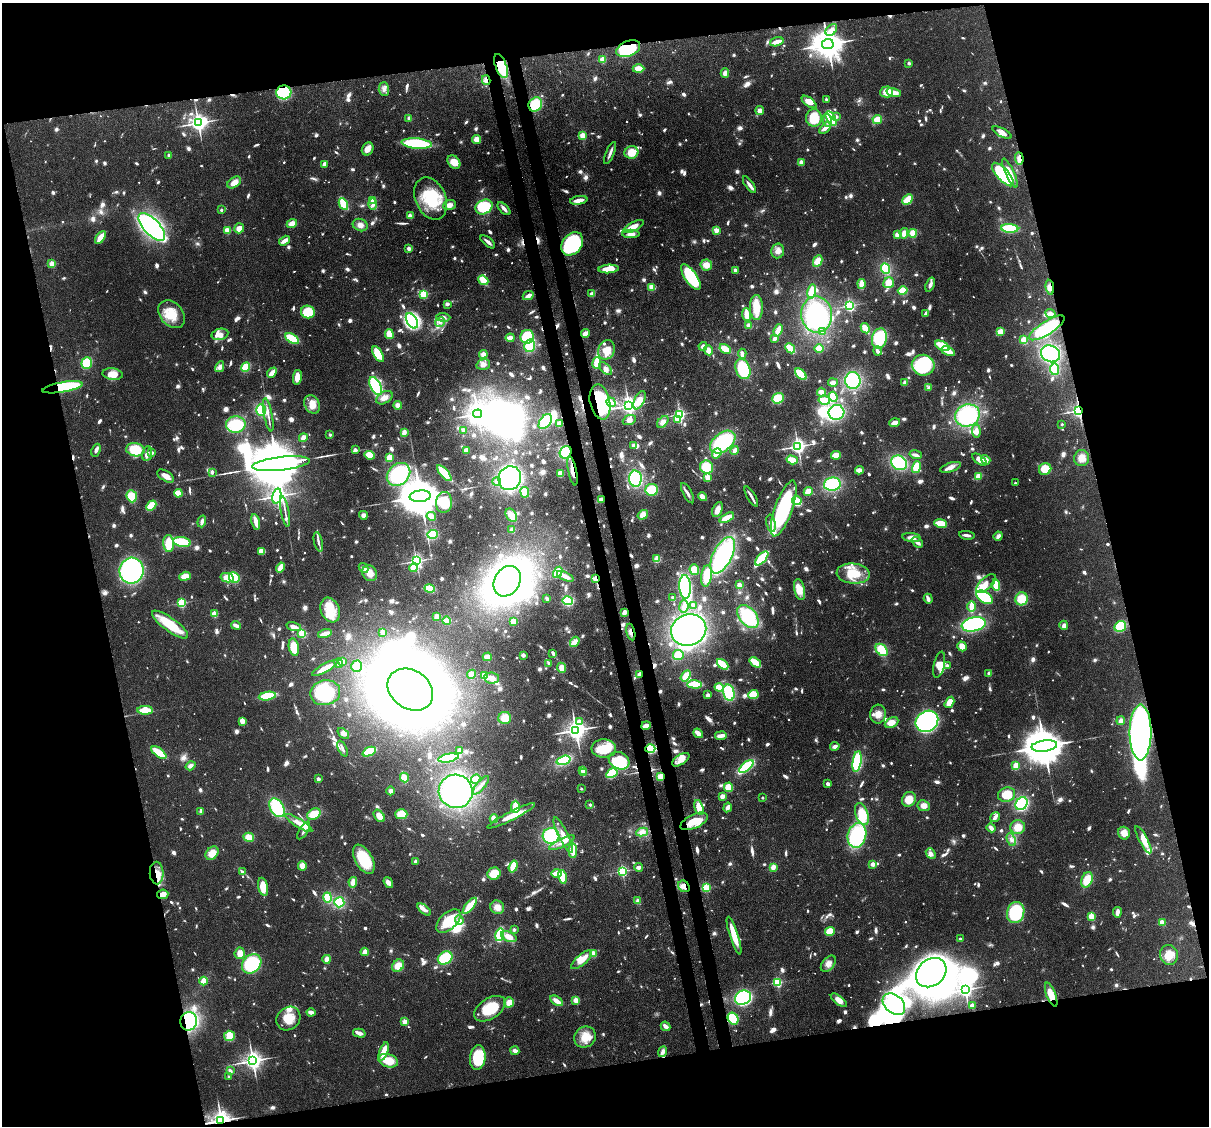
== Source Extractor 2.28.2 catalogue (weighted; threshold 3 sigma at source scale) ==
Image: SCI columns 90-4915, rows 153-4646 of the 5005 x 4911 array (HDU 1 of 3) = the unmasked area's bounding box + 8 px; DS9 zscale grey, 4 x 4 block average (1 PNG px = mean of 4 x 4 image px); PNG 1211 x 1128 px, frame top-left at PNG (2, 3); each listed source drawn as its Kron ellipse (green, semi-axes under 4 px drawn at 4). Shown black and unused: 28% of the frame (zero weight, under 3 of 4 exposures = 7% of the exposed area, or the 3 px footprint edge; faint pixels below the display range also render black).
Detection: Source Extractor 2.28.2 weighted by HDU 2 'WHT'. Background 0.105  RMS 0.0041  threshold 0.0186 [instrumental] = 3 sigma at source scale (4.5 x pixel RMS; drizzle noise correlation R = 1.50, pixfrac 1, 0.05/0.05 arcsec/px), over >= 5 px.
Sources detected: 1681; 30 too faint to see at this stretch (4 x 4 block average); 50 inside a brighter object's white glare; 11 cosmic-ray / hot-pixel residue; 2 long thin detections or spike segments (spike, bleed or trail) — neither listed nor drawn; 16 coinciding with a brighter row at this scale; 104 inside a brighter listed object's ellipse — not listed separately; of the other 1468, all 500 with FLUX_AUTO >= 10.6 (the completeness limit of this list) listed and drawn (968 fainter detections not listed), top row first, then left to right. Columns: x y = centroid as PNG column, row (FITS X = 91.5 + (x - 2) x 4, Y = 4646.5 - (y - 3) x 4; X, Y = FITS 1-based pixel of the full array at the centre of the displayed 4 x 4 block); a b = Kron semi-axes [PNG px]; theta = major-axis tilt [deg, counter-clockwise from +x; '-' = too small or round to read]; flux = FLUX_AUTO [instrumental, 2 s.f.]
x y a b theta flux
831 30 7 5 50 13
777 42 7 2 16 32
828 44 6 5 - 5600
628 49 12 7 22 140
603 59 2 2 - 100
909 63 2 2 - 23
501 66 13 5 -69 150
638 69 6 4 1 35
725 73 4 3 - 16
486 80 5 2 - 25
384 89 7 5 -88 12
284 92 7 7 - 150
887 92 6 5 - 33
894 92 7 3 -15 31
826 99 2 2 - 14
809 102 9 4 -37 26
535 104 7 6 - 78
760 111 4 3 - 17
836 116 2 2 - 14
409 118 2 2 - 39
814 118 9 7 87 76
831 119 8 3 -59 160
877 119 5 4 - 32
827 120 6 4 -79 15
198 123 4 3 - 1600
825 128 7 3 49 16
1002 133 11 4 -27 15
583 135 2 2 - 120
477 139 5 4 - 20
417 144 15 5 -5 170
368 149 7 5 61 23
631 152 7 6 - 43
610 153 11 2 67 12
169 155 2 2 - 24
1019 158 6 3 -86 17
454 162 7 5 -47 32
801 162 2 2 - 63
324 164 3 2 - 13
1010 173 16 3 -65 29
1003 174 15 6 -48 240
234 183 8 5 36 23
749 185 10 3 -55 14
431 198 22 15 -66 150
908 199 6 3 43 54
373 200 2 2 - 89
579 200 9 3 10 27
343 204 6 3 -62 81
373 204 6 3 -88 13
449 205 6 4 19 19
484 207 9 7 27 130
504 209 8 3 -46 12
221 210 2 2 - 16
410 216 2 2 - 68
292 224 5 3 - 24
360 225 7 6 - 16
634 226 11 4 29 25
152 227 17 8 -47 540
239 228 5 5 - 24
1010 228 8 4 -3 130
227 230 2 2 - 110
716 230 2 2 - 78
904 233 5 3 - 20
913 233 4 3 - 36
631 234 8 3 0 16
897 235 3 3 - 16
100 237 7 3 53 47
285 241 6 3 32 20
488 242 9 3 -40 11
572 244 13 9 51 300
409 248 2 2 - 48
778 251 7 6 - 17
818 261 6 4 63 33
52 264 2 2 - 110
706 265 6 5 - 26
609 269 10 3 3 49
885 269 5 4 - 70
735 270 2 2 - 39
691 277 15 6 -56 190
483 280 5 3 - 55
889 283 6 5 - 29
861 284 5 3 - 35
930 285 7 3 69 12
652 287 4 3 - 29
1050 287 7 4 -83 17
812 291 7 3 78 54
903 291 5 3 - 86
424 294 2 2 - 240
592 294 2 2 - 66
528 296 6 3 26 18
447 304 3 2 - 11
850 305 2 2 - 500
756 307 12 6 -89 53
308 312 7 6 - 94
926 313 4 2 - 12
1050 313 5 3 - 14
171 314 15 11 -51 70
746 314 6 2 -85 42
817 314 18 15 -87 310
443 317 7 4 -3 11
412 321 8 5 -60 150
440 322 5 3 - 12
749 326 3 3 - 19
865 328 5 2 - 58
1047 328 20 6 32 150
778 330 6 3 68 42
823 332 4 3 - 12
1000 332 4 3 - 28
220 334 8 5 12 17
389 334 5 4 - 40
585 334 4 3 - 21
527 337 7 6 - 100
510 338 4 4 - 18
775 338 3 2 - 17
879 338 10 7 78 150
292 339 8 4 -32 87
1024 340 2 2 - 140
530 346 6 5 - 86
703 346 4 3 - 13
942 346 8 3 -28 70
790 348 5 2 - 77
725 349 6 3 -30 37
819 349 5 4 - 30
606 350 10 8 68 45
708 350 5 4 - 22
877 351 5 2 - 13
948 351 7 3 -26 51
378 354 9 4 -61 55
483 354 4 4 - 16
742 354 5 3 - 12
1050 354 10 8 -25 230
87 363 6 5 - 82
597 363 6 3 83 49
483 365 7 5 14 14
923 365 11 10 - 180
220 367 5 3 - 12
245 367 5 3 - 53
605 369 8 4 -44 12
743 369 10 7 -70 140
1054 369 6 4 -84 55
272 373 6 2 48 42
113 374 10 6 -9 41
801 374 7 3 -49 82
297 377 7 4 80 28
853 380 8 7 - 170
833 382 5 3 - 13
905 383 4 2 - 12
376 386 10 5 -63 230
62 387 20 5 10 210
929 388 3 2 - 14
821 392 4 3 - 18
833 397 5 4 - 53
384 398 9 5 32 18
778 398 6 5 - 61
639 400 10 5 64 40
824 400 6 3 -11 66
600 402 18 10 -78 220
611 402 5 3 - 21
312 405 10 7 -61 33
398 405 4 4 - 14
629 406 3 3 - 1700
261 410 6 5 - 82
1079 410 2 2 - 1000
836 412 8 7 - 180
478 414 4 3 - 2100
679 414 2 2 - 560
268 415 17 2 -79 12
967 415 12 11 - 210
677 419 2 2 - 97
629 420 7 4 23 12
545 422 8 5 54 88
663 422 7 4 49 17
895 423 5 3 - 19
236 424 10 8 4 110
559 424 4 3 - 18
1062 424 2 2 - 11
463 430 3 2 - 13
976 431 6 3 -87 17
404 432 4 3 - 20
330 435 2 2 - 18
303 438 4 3 - 18
723 442 14 9 38 230
634 445 4 3 - 14
798 446 3 3 - 1200
96 450 7 3 67 15
135 450 9 6 -10 82
355 450 3 3 - 11
466 450 3 3 - 23
735 451 5 3 - 13
566 452 6 5 - 120
151 453 2 2 - 40
717 453 5 2 - 66
147 454 7 5 80 12
370 455 5 4 - 39
836 455 5 3 - 36
916 455 6 3 -15 13
389 458 4 3 - 47
1082 458 8 7 - 28
792 460 6 3 -17 46
979 460 8 4 -37 20
986 460 5 3 - 19
899 463 8 7 - 160
281 464 29 7 6 40000
707 467 7 6 - 75
916 467 6 4 77 48
951 467 11 4 19 16
1045 469 6 6 - 46
859 470 4 3 - 20
572 471 14 3 -79 27
212 472 2 2 - 27
444 473 10 4 -49 73
560 473 4 3 - 28
399 474 13 10 43 200
166 476 9 5 -32 18
978 476 4 2 - 46
708 477 2 2 - 93
510 478 12 11 - 370
635 479 8 6 -87 170
497 481 4 4 - 11
1015 483 2 2 - 11
832 484 8 6 7 140
652 490 6 6 - 61
808 491 5 4 - 29
525 492 5 3 - 51
178 493 4 3 - 49
688 493 11 3 -62 11
132 496 6 5 - 58
277 496 8 3 78 1400
420 496 10 5 7 14000
751 496 11 2 -59 13
702 497 4 3 - 27
601 500 4 2 - 34
797 500 5 4 - 43
444 502 10 8 84 86
151 506 6 3 45 64
784 508 29 8 70 330
717 510 8 4 65 24
285 511 15 2 -80 11
363 515 4 4 - 11
511 515 7 5 -57 25
643 515 5 4 - 26
431 516 5 2 - 41
727 518 8 3 27 38
202 521 6 2 72 13
256 522 8 2 -77 38
771 523 9 4 -79 14
941 523 6 3 -11 63
512 530 3 3 - 17
432 534 5 4 - 90
967 535 8 2 -9 13
998 536 5 3 - 12
912 537 9 4 -7 19
182 542 9 5 -9 110
318 542 10 2 -77 11
917 542 6 3 -41 15
169 543 8 5 -87 77
262 551 4 3 - 35
723 555 20 9 63 350
762 558 8 3 48 140
657 559 3 3 - 29
416 561 2 2 - 820
280 568 5 2 - 54
363 568 5 3 - 14
413 568 4 3 - 33
694 570 5 4 - 37
131 571 13 12 - 420
558 572 6 3 59 84
370 573 8 7 - 30
853 574 16 10 -5 78
185 576 6 4 17 31
565 576 9 2 -25 28
707 576 11 5 81 54
234 577 5 5 - 79
227 578 6 4 -13 40
596 579 2 2 - 130
507 581 16 12 58 500
986 583 12 6 44 29
739 585 3 3 - 12
996 585 6 3 -83 84
685 587 12 5 -87 320
430 589 5 3 - 74
800 590 11 5 -77 42
984 597 9 5 -35 160
673 598 3 2 - 11
547 599 3 2 - 11
928 599 5 3 - 12
1022 599 6 6 - 57
568 601 5 4 - 110
182 603 2 2 - 320
693 605 2 2 - 39
684 606 6 4 83 12
972 607 5 2 - 59
330 610 13 9 -68 49
624 612 4 3 - 18
214 614 2 2 - 130
437 616 2 2 - 54
748 616 13 8 -49 170
447 621 4 3 - 56
513 621 3 3 - 34
974 624 12 7 12 310
170 625 22 6 -36 97
236 625 5 2 - 17
1064 625 5 3 - 11
1120 626 6 5 - 80
294 627 7 3 -15 16
689 630 18 15 21 590
382 632 4 2 - 12
631 632 8 3 -78 12
325 633 7 3 14 23
302 634 2 2 - 210
575 642 5 4 - 16
962 646 5 4 - 24
294 647 9 5 -79 50
882 650 7 5 -46 58
553 653 4 2 - 12
523 655 2 2 - 18
678 655 5 5 - 38
487 657 5 3 - 24
342 662 2 2 - 62
755 662 6 2 -36 87
339 663 5 3 - 19
549 663 2 2 - 11
723 664 6 3 -43 85
939 665 13 5 77 22
947 665 2 2 - 13
357 666 6 5 - 40
325 668 14 3 29 48
561 668 5 4 - 22
989 673 2 2 - 13
471 674 5 3 - 19
639 674 3 2 - 21
484 676 4 3 - 40
685 676 6 3 56 38
492 678 7 5 -9 19
695 684 7 3 -2 69
719 687 4 3 - 45
410 690 24 19 -36 4000
325 693 15 12 12 140
729 693 8 5 -76 100
708 695 2 2 - 44
753 695 5 4 - 48
267 696 9 4 8 90
949 702 6 4 58 29
145 710 8 4 -1 53
878 714 9 8 - 23
505 718 6 6 - 41
242 721 3 2 - 32
579 721 2 2 - 33
927 721 12 10 34 720
1121 721 4 3 - 16
891 723 7 5 26 25
646 726 5 3 - 18
576 730 4 3 - 2400
1140 732 28 11 90 800
343 733 7 4 -39 11
698 733 5 2 - 25
721 736 6 2 9 25
835 746 5 3 - 11
1044 746 13 5 7 15000
604 748 12 9 -2 66
342 749 8 2 -66 13
650 749 5 4 - 85
460 750 3 2 - 20
369 752 7 3 23 99
159 753 9 3 -37 87
449 758 10 3 11 140
564 760 7 3 18 140
681 760 10 5 33 24
619 761 11 8 -28 87
857 762 10 4 81 190
191 766 5 4 - 14
1016 766 4 2 - 44
746 767 8 3 40 180
583 770 2 2 - 73
584 772 4 2 - 18
612 773 6 4 32 91
404 777 5 4 - 17
661 777 4 3 - 33
318 779 2 2 - 32
476 779 5 4 - 21
828 784 3 2 - 11
481 785 11 2 50 11
729 787 5 4 - 45
581 789 2 2 - 11
391 791 4 4 - 12
456 791 17 16 - 410
1007 795 9 7 18 59
722 796 3 2 - 23
762 798 2 2 - 14
909 799 8 6 60 47
1021 804 7 5 57 220
590 805 2 2 - 16
924 806 6 5 - 19
515 807 6 3 89 66
699 807 8 3 -74 60
728 807 5 3 - 16
277 808 10 6 -58 94
201 812 2 2 - 30
314 814 7 5 32 43
401 814 6 5 - 47
862 814 11 6 -71 79
379 816 7 4 -53 27
511 816 26 4 27 51
995 817 5 2 - 19
494 819 4 3 - 29
694 821 15 7 25 56
299 823 15 4 -32 26
1018 827 7 7 - 37
991 828 4 2 - 19
304 830 10 3 57 13
642 832 6 4 11 17
1124 833 6 5 - 27
563 835 20 5 -64 36
857 835 12 9 74 220
551 836 8 8 - 150
249 837 5 4 - 32
1011 840 6 4 -67 12
1143 840 15 4 -63 38
562 843 14 3 26 17
573 850 7 4 -88 50
212 853 7 5 48 33
931 854 6 4 -49 12
364 859 16 8 -61 120
416 862 2 2 - 14
873 864 2 2 - 57
302 866 5 4 - 24
513 866 6 3 71 58
639 867 4 3 - 13
773 867 4 3 - 15
622 871 2 2 - 460
242 872 3 2 - 13
157 873 11 7 -87 33
557 873 5 2 - 47
494 874 6 6 - 55
563 877 7 3 -79 70
1087 880 8 5 68 49
353 882 5 4 - 19
388 883 6 3 -54 18
684 886 6 5 - 19
263 887 9 5 -79 44
706 888 2 2 - 230
163 894 6 4 7 23
327 897 5 3 - 58
638 901 3 3 - 11
339 902 5 5 - 79
470 906 10 3 50 86
497 907 7 6 - 21
424 909 8 3 -40 16
1016 912 11 8 74 180
1117 912 5 2 - 18
1092 916 2 2 - 180
459 920 5 4 - 15
448 921 15 8 43 80
1162 922 2 2 - 100
514 930 2 2 - 24
830 932 5 4 - 49
500 935 6 4 75 80
734 936 20 3 -72 68
509 937 8 4 -25 31
960 939 2 2 - 16
365 952 4 3 - 19
240 953 6 5 - 22
593 954 4 3 - 27
1169 955 10 9 - 32
445 958 8 6 32 110
327 959 4 4 - 16
582 960 13 5 40 36
252 964 11 8 46 180
828 964 9 6 51 19
398 966 6 5 - 33
931 973 16 13 40 1700
203 981 4 3 - 39
777 982 2 2 - 340
965 989 3 3 - 1000
1051 994 12 4 -70 37
743 998 8 7 - 490
576 1000 2 2 - 120
839 1000 9 4 -37 25
557 1001 7 3 -35 25
509 1002 5 4 - 24
894 1004 13 9 -41 170
972 1006 2 2 - 67
490 1009 17 10 33 95
311 1012 4 2 - 21
288 1018 13 11 43 52
733 1018 6 5 - 110
189 1021 9 8 - 270
405 1022 2 2 - 75
666 1026 5 2 - 18
359 1033 6 3 -14 14
229 1036 5 5 - 55
585 1037 11 10 - 43
384 1051 9 3 70 56
515 1051 4 3 - 12
663 1052 6 3 68 13
478 1058 12 7 84 120
253 1061 3 3 - 1800
388 1061 10 6 -16 54
230 1071 2 2 - 15
228 1077 2 2 - 15
221 1120 4 2 - 2300
Overlapping masked pixels (flux is a lower limit): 26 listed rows (the first 20) at x y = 828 44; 628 49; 501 66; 486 80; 284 92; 535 104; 1019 158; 1050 287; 62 387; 600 402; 1079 410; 566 452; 572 471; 601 500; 596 579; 631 632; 639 674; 1140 732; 650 749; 661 777